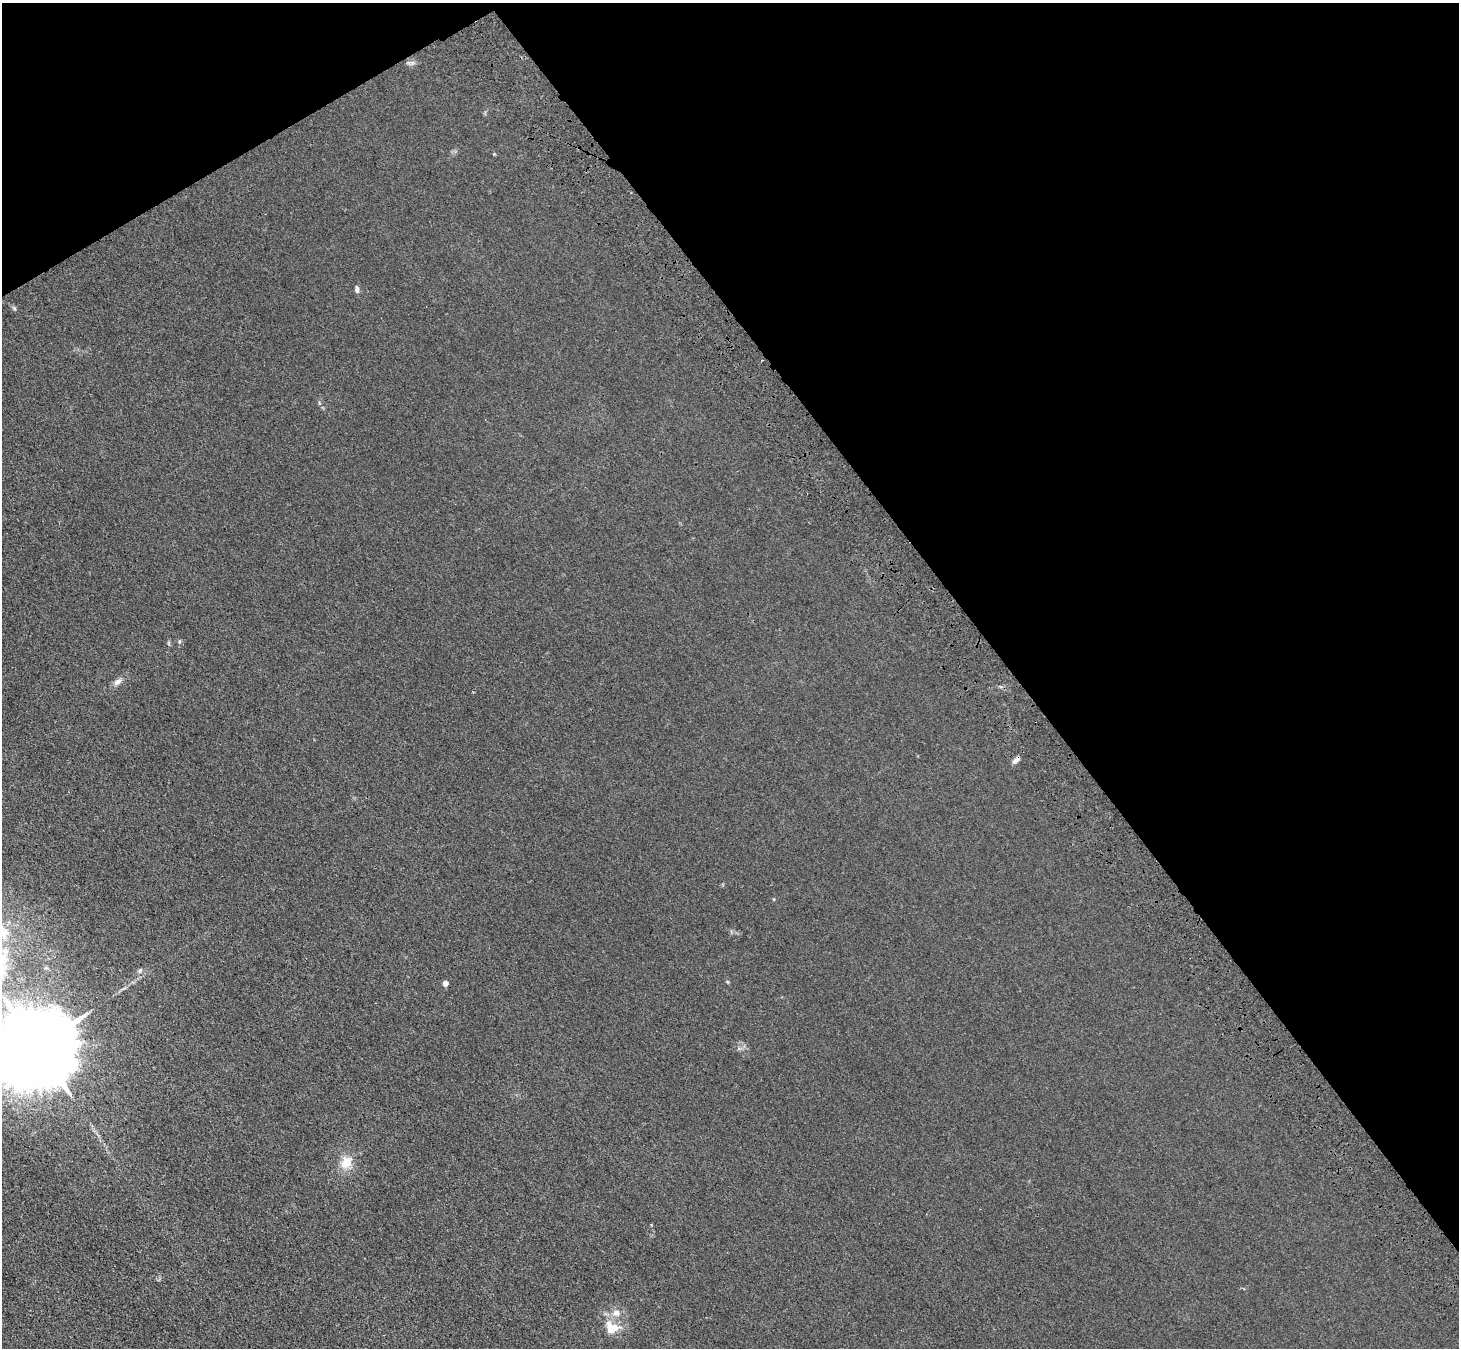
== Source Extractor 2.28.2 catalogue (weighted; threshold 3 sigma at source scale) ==
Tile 3 of 4 x 4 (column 3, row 1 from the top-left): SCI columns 3020-4476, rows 4273-5618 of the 6036 x 5989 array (HDU 1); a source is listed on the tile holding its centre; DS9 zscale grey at full resolution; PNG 1461 x 1350 px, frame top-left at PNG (2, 3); no overlay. Shown black and unused: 35% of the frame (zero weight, under 3 of 4 exposures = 6% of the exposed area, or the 3 px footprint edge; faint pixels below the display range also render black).
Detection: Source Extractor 2.28.2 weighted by HDU 2 'WHT'; one run over the whole footprint, this tile lists its part. Background 0.0276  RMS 0.0061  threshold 0.0274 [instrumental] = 3 sigma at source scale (4.5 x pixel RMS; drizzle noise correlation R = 1.50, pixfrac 1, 0.05/0.05 arcsec/px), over >= 5 px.
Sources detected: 14; all 14 listed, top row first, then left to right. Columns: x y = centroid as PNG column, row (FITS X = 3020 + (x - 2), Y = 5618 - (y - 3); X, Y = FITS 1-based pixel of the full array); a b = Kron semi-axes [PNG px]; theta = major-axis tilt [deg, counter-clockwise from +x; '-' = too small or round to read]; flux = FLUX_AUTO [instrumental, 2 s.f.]
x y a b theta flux
412 62 7 4 0 1.5
357 289 10 5 -89 1.6
14 308 7 4 -46 0.93
118 682 12 7 38 3.1
1016 760 11 5 49 2.4
774 899 5 3 - 0.45
2 932 22 14 -34 15
5 951 10 8 -80 4.2
140 970 8 5 62 1.2
445 983 4 4 - 5.5
38 1046 26 18 31 14000
346 1162 18 14 58 9.4
616 1313 11 10 - 4.2
612 1328 17 14 -16 11
Overlapping masked pixels (flux is a lower limit): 1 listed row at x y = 1016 760
Isophote crosses this tile's border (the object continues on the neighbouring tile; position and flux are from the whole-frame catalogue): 2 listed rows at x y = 2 932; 38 1046